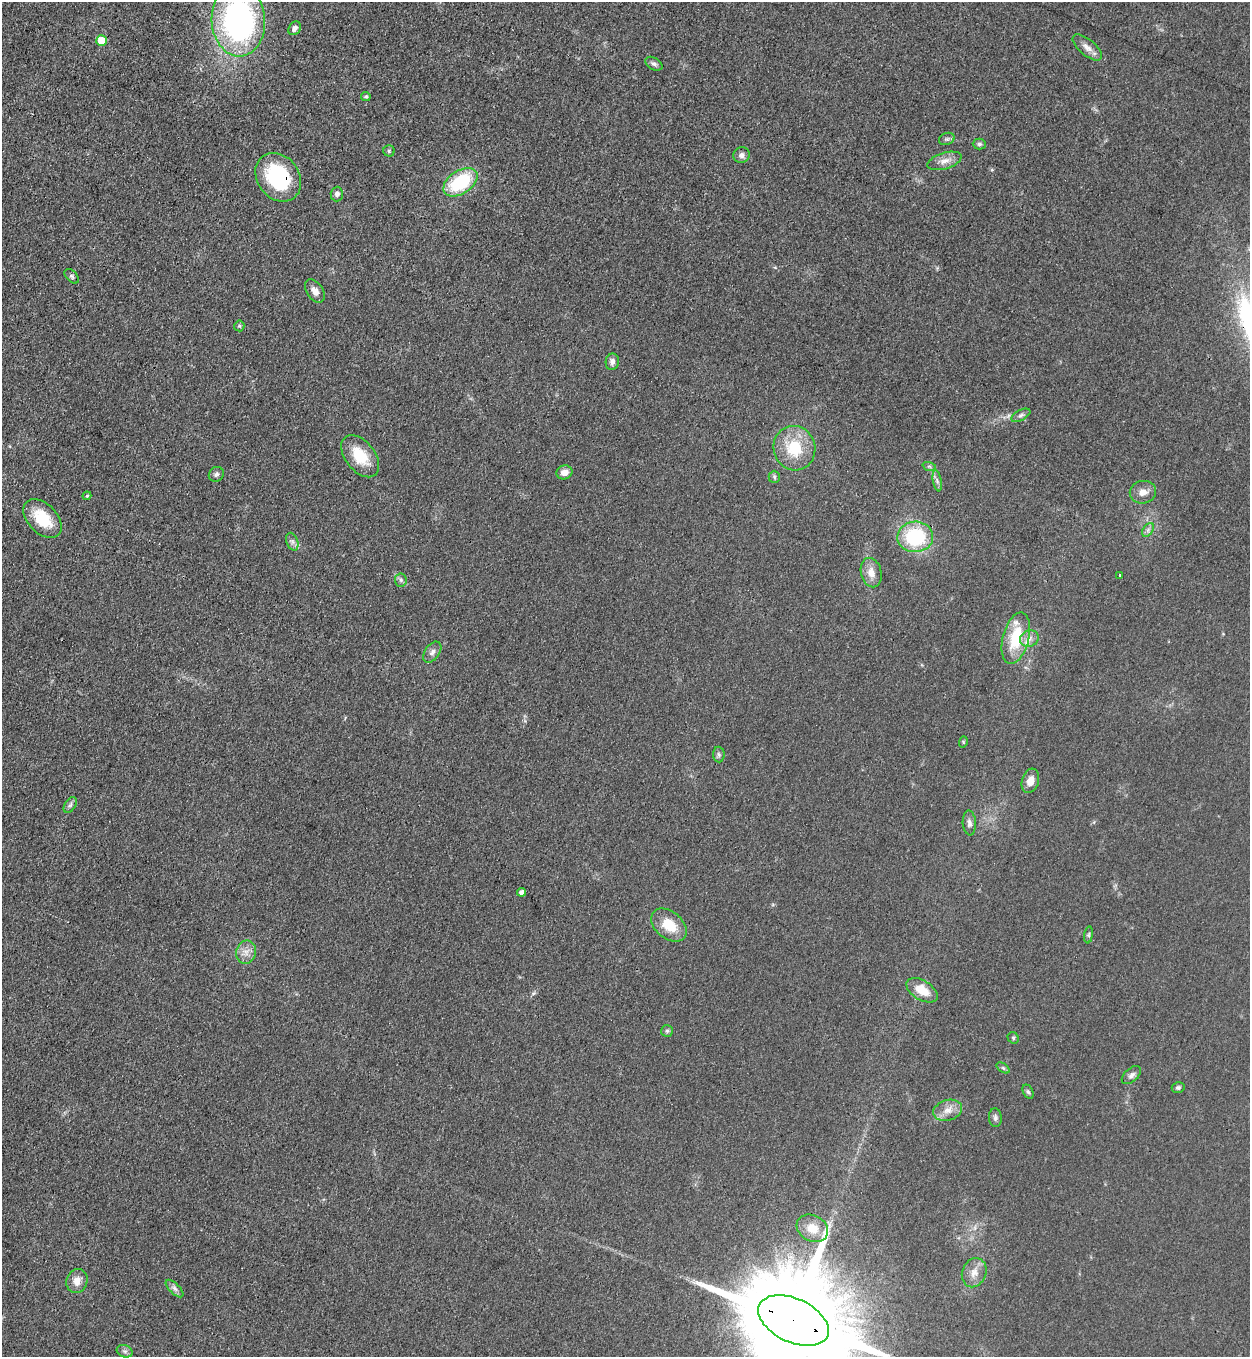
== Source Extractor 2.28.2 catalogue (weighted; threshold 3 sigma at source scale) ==
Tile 11 of 4 x 4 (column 3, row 3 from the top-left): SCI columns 2855-4102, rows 1397-2751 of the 5579 x 5500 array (HDU 1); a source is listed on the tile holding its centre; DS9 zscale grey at full resolution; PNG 1252 x 1359 px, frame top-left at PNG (2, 2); each listed source drawn as its Kron ellipse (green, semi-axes under 4 px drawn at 4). Shown black and unused: <1% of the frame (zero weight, under 3 of 4 exposures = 7% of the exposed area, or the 3 px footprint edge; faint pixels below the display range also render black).
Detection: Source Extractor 2.28.2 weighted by HDU 2 'WHT'; one run over the whole footprint, this tile lists its part. Background 0.05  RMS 0.0071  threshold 0.0321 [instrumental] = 3 sigma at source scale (4.5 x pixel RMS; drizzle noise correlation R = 1.50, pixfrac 1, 0.05/0.05 arcsec/px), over >= 5 px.
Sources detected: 63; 1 inside a brighter listed object's ellipse — not listed separately; the other 62 listed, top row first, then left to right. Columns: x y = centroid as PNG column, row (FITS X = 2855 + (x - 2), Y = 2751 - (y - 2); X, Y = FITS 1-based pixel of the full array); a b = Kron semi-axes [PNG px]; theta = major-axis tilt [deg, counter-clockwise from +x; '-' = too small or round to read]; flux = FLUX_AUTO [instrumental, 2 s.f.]
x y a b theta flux
238 20 36 26 -87 210
295 28 7 5 56 3.3
102 41 5 5 - 17
1087 48 18 8 -40 5.3
654 64 9 6 -30 2
366 97 5 4 - 1.1
947 139 8 6 19 1.9
979 144 6 5 - 1.5
389 151 5 5 - 1.2
741 155 8 7 - 2.8
944 161 17 8 17 5.8
278 177 26 21 -53 67
460 182 19 11 33 50
337 194 7 6 - 2.7
72 276 8 5 -46 1.6
315 291 13 8 -56 5.2
239 326 5 5 - 1
612 362 8 6 78 3.3
1021 415 10 5 27 2.1
794 448 22 21 - 29
360 456 24 14 -52 20
929 466 7 4 -19 1.2
564 472 8 7 - 5.2
216 474 8 7 - 2
774 477 6 5 - 1.3
937 481 11 3 -80 1.8
1143 492 13 11 11 6.2
87 496 4 4 - 0.83
43 519 23 14 -46 25
1148 530 7 5 57 2
915 537 18 15 2 54
292 542 9 5 -70 2.4
871 573 15 10 -76 7.5
1119 575 3 3 - 2
401 580 6 6 - 1.9
1016 638 26 13 75 29
1029 639 9 8 - 4.3
432 652 12 7 54 3.5
963 742 6 3 73 0.72
719 754 8 6 -87 1.6
1030 781 12 8 72 6.8
70 805 9 5 59 1.8
969 823 12 6 -86 3.3
521 892 4 4 - 2.9
669 925 20 13 -40 18
1089 935 8 4 82 1.3
246 952 12 10 75 5.6
922 990 17 9 -32 13
667 1031 6 6 - 1.3
1013 1038 6 5 - 1.1
1003 1068 7 4 -36 1.2
1131 1075 11 6 41 2.8
1178 1087 6 5 - 1.7
1028 1092 7 5 -62 1.4
948 1110 15 10 16 7.3
995 1118 9 6 -86 2.1
812 1228 16 13 -28 12
974 1273 15 12 67 7.1
77 1281 12 10 70 6.9
175 1288 11 5 -45 2.7
793 1320 37 22 -25 28000
125 1351 8 6 -20 2
Overlapping masked pixels (flux is a lower limit): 2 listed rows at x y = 278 177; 793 1320
Isophote crosses this tile's border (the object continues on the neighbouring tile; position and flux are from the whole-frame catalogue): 2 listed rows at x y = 238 20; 793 1320